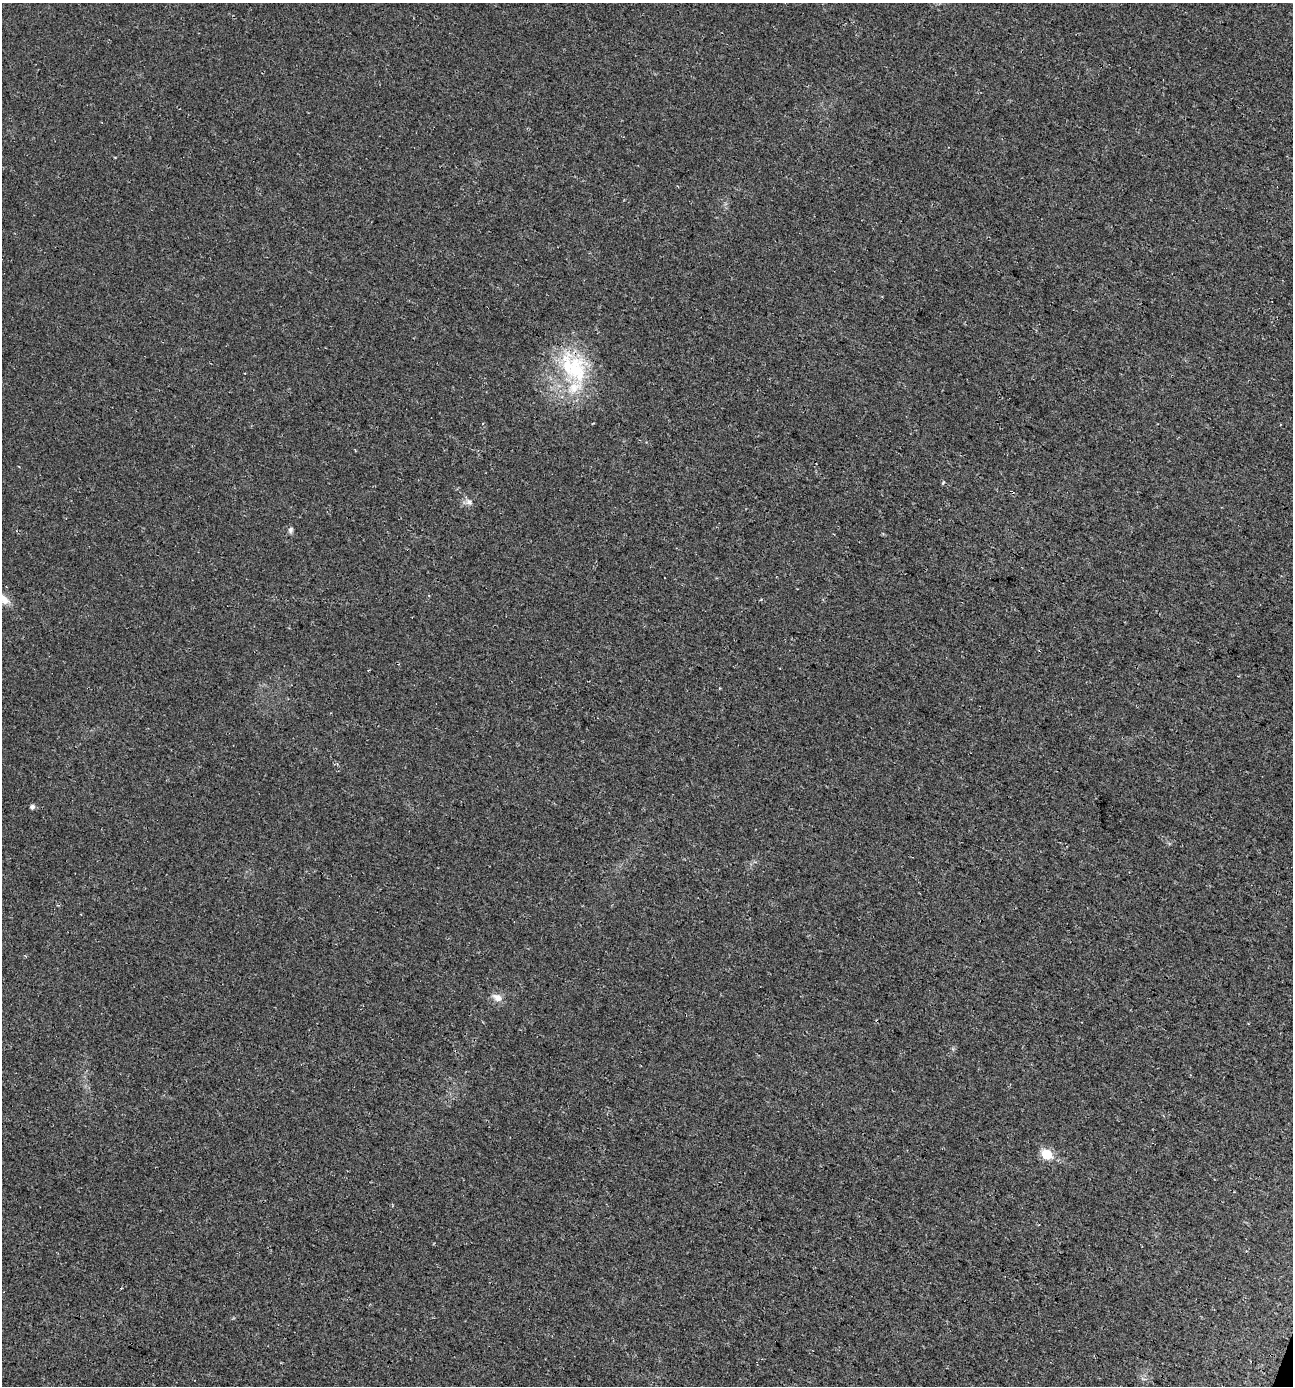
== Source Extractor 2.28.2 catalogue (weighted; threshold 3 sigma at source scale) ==
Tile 6 of 4 x 4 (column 2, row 2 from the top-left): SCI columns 1553-2843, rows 2801-4184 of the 5751 x 5592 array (HDU 1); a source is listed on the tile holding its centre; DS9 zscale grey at full resolution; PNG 1295 x 1388 px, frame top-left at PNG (2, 3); no overlay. Shown black and unused: <1% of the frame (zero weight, under 3 of 4 exposures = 5% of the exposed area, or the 3 px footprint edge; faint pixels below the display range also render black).
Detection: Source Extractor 2.28.2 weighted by HDU 2 'WHT'; one run over the whole footprint, this tile lists its part. Background 0.0184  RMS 0.0068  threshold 0.0304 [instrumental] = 3 sigma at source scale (4.5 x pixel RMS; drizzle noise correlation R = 1.50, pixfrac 1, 0.0396/0.0396 arcsec/px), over >= 5 px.
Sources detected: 10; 2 cosmic-ray / hot-pixel residue — not listed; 2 inside a brighter listed object's ellipse — not listed separately; the other 6 listed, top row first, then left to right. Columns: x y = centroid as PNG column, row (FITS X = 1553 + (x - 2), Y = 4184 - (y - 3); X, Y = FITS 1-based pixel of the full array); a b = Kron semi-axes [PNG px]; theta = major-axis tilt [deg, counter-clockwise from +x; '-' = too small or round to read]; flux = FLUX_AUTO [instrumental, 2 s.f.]
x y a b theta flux
575 370 44 34 76 58
469 502 10 6 -51 2.9
291 530 7 6 - 1.8
32 807 5 5 - 2.1
497 997 14 9 -30 5
1047 1154 6 5 - 42